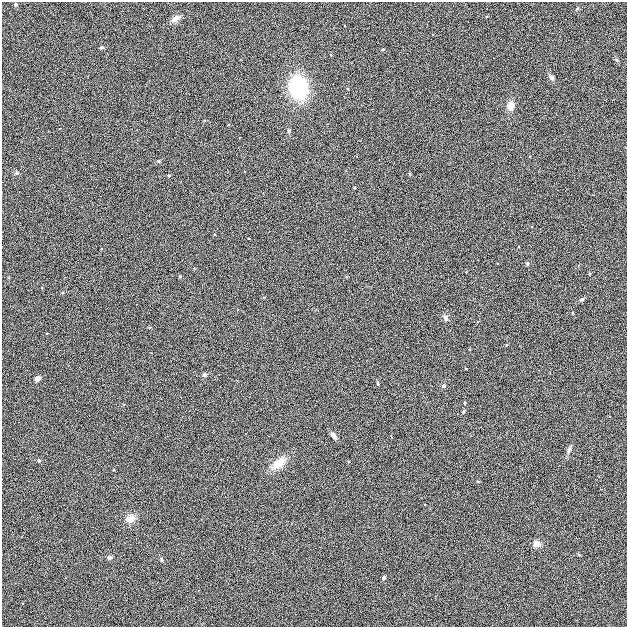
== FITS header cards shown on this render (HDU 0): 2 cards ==
NAXIS1  =                  625
NAXIS2  =                  625

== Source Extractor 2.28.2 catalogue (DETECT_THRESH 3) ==
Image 625 x 625 px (HDU 0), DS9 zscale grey, 1 PNG px = 1 image px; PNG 629 x 629 px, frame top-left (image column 1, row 625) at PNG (2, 2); no overlay
Background 5.79e-04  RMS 0.041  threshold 0.124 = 3 sigma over >= 5 px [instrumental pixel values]
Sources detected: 29; all 29 listed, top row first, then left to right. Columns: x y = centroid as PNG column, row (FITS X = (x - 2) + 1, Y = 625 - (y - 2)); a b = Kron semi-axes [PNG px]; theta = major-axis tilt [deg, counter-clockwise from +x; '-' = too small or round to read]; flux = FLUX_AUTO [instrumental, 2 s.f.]
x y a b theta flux
16 4 4 4 - 4.8
577 8 4 3 - 3
176 19 9 6 35 20
102 47 4 4 - 4.7
383 49 4 2 - 2.1
617 60 5 4 - 3.9
552 77 6 5 - 8.7
298 88 23 17 -81 190
511 106 10 7 82 21
289 131 5 5 - 4.4
159 161 5 4 - 3.5
17 173 6 6 - 4.6
527 263 5 5 - 4.2
582 299 6 4 43 6.2
445 318 9 6 -69 9.7
205 375 5 5 - 5.4
37 378 4 4 - 18
377 383 6 3 -71 2.9
443 386 5 4 - 5.9
463 411 4 4 - 3.5
334 436 6 4 -48 17
569 450 9 5 65 8.6
39 460 5 5 - 4.1
279 463 18 10 36 41
130 519 11 9 38 24
536 544 8 8 - 15
109 557 5 5 - 6.6
161 560 5 5 - 4.1
383 578 4 4 - 5.5